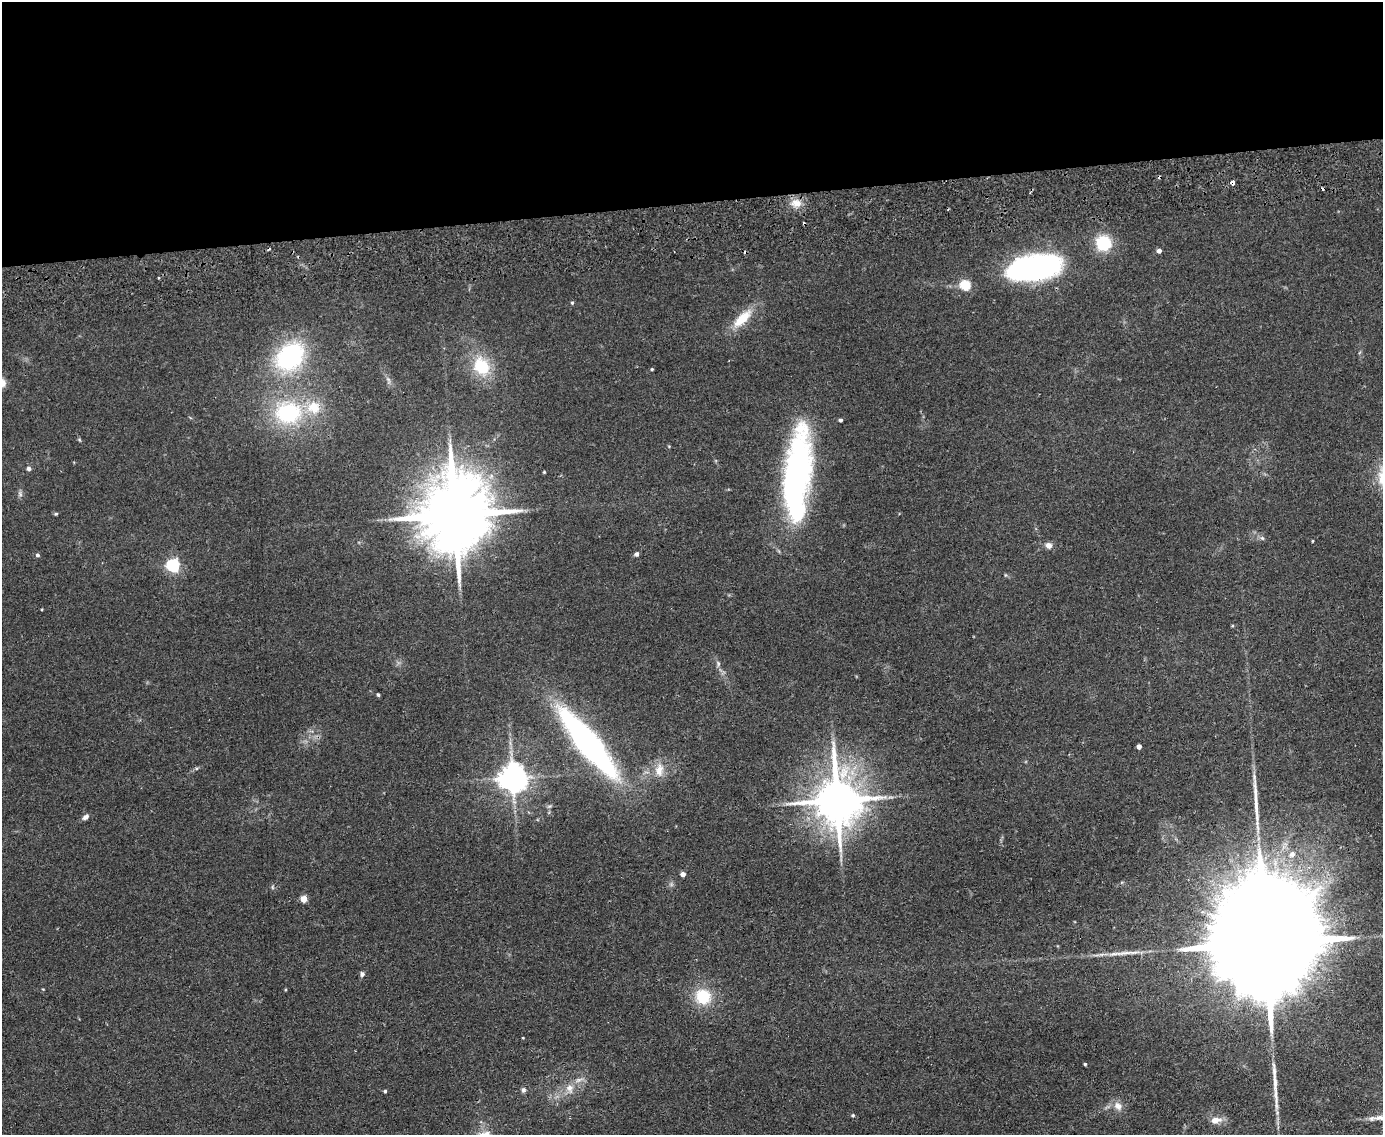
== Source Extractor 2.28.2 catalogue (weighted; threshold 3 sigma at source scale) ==
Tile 2 of 3 x 4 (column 2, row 1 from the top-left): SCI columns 1518-2898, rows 3455-4587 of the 4520 x 4643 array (HDU 1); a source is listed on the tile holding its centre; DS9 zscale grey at full resolution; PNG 1385 x 1137 px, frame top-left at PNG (2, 2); no overlay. Shown black and unused: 18% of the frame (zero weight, under 2 of 3 exposures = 3% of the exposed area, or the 3 px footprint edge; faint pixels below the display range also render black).
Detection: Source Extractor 2.28.2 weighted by HDU 2 'WHT'; one run over the whole footprint, this tile lists its part. Background 0.0804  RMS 0.0083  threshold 0.0372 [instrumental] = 3 sigma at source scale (4.5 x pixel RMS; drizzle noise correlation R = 1.50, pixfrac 1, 0.05/0.05 arcsec/px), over >= 5 px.
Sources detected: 64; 3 too faint to see at this stretch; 2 inside a brighter object's white glare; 5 cosmic-ray / hot-pixel residue — not listed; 1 inside a brighter listed object's ellipse — not listed separately; the other 53 listed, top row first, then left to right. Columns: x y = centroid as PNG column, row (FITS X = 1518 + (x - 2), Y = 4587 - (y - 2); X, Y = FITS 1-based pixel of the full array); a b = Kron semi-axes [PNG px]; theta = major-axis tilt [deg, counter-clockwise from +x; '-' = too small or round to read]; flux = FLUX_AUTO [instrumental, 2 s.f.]
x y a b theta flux
1232 182 4 4 - 12
796 203 15 11 -3 9
1103 243 15 15 - 33
1159 251 4 4 - 4.1
1036 268 45 20 9 250
965 285 5 5 - 53
572 303 5 4 - 1.2
742 318 31 12 44 19
290 356 33 25 44 100
481 366 20 17 -61 35
652 369 3 3 - 1
288 413 28 23 1 76
841 420 3 3 - 1.8
29 468 5 4 - 2.6
544 472 3 3 - 0.76
796 476 92 26 82 230
56 514 5 4 - 0.95
455 515 22 16 89 10000
1262 538 6 5 - 1.7
1313 541 4 2 - 0.68
1049 545 7 6 - 5
636 554 6 5 - 2.2
37 555 5 4 - 1.5
173 565 6 6 - 150
1005 575 6 4 -90 0.87
42 609 4 2 - 0.64
1233 626 5 3 - 0.81
718 663 8 5 -67 2
378 695 4 3 - 1.5
588 743 68 16 -51 270
1139 746 4 4 - 4.5
659 770 20 11 84 11
513 778 8 8 - 1200
1255 793 21 6 -79 7.6
837 800 14 12 -86 4100
86 817 8 5 39 3.3
1292 854 9 8 - 4.5
683 874 4 4 - 4.9
304 899 4 4 - 15
1266 946 64 21 -89 59000
1124 953 21 6 7 6.6
362 974 6 5 - 2.1
285 990 4 3 - 0.77
703 997 16 15 - 29
523 1038 3 2 - 0.63
1085 1064 3 3 - 1.1
579 1080 12 5 23 3.7
570 1088 12 10 -65 7
523 1090 7 6 - 2
385 1091 4 3 - 1.1
1118 1106 12 9 -49 6.4
853 1115 4 4 - 1.2
1216 1120 16 9 7 7.3
Overlapping masked pixels (flux is a lower limit): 1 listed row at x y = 1232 182
Unlisted compact peaks at least as high as the median listed source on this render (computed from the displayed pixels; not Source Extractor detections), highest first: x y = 1371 1119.